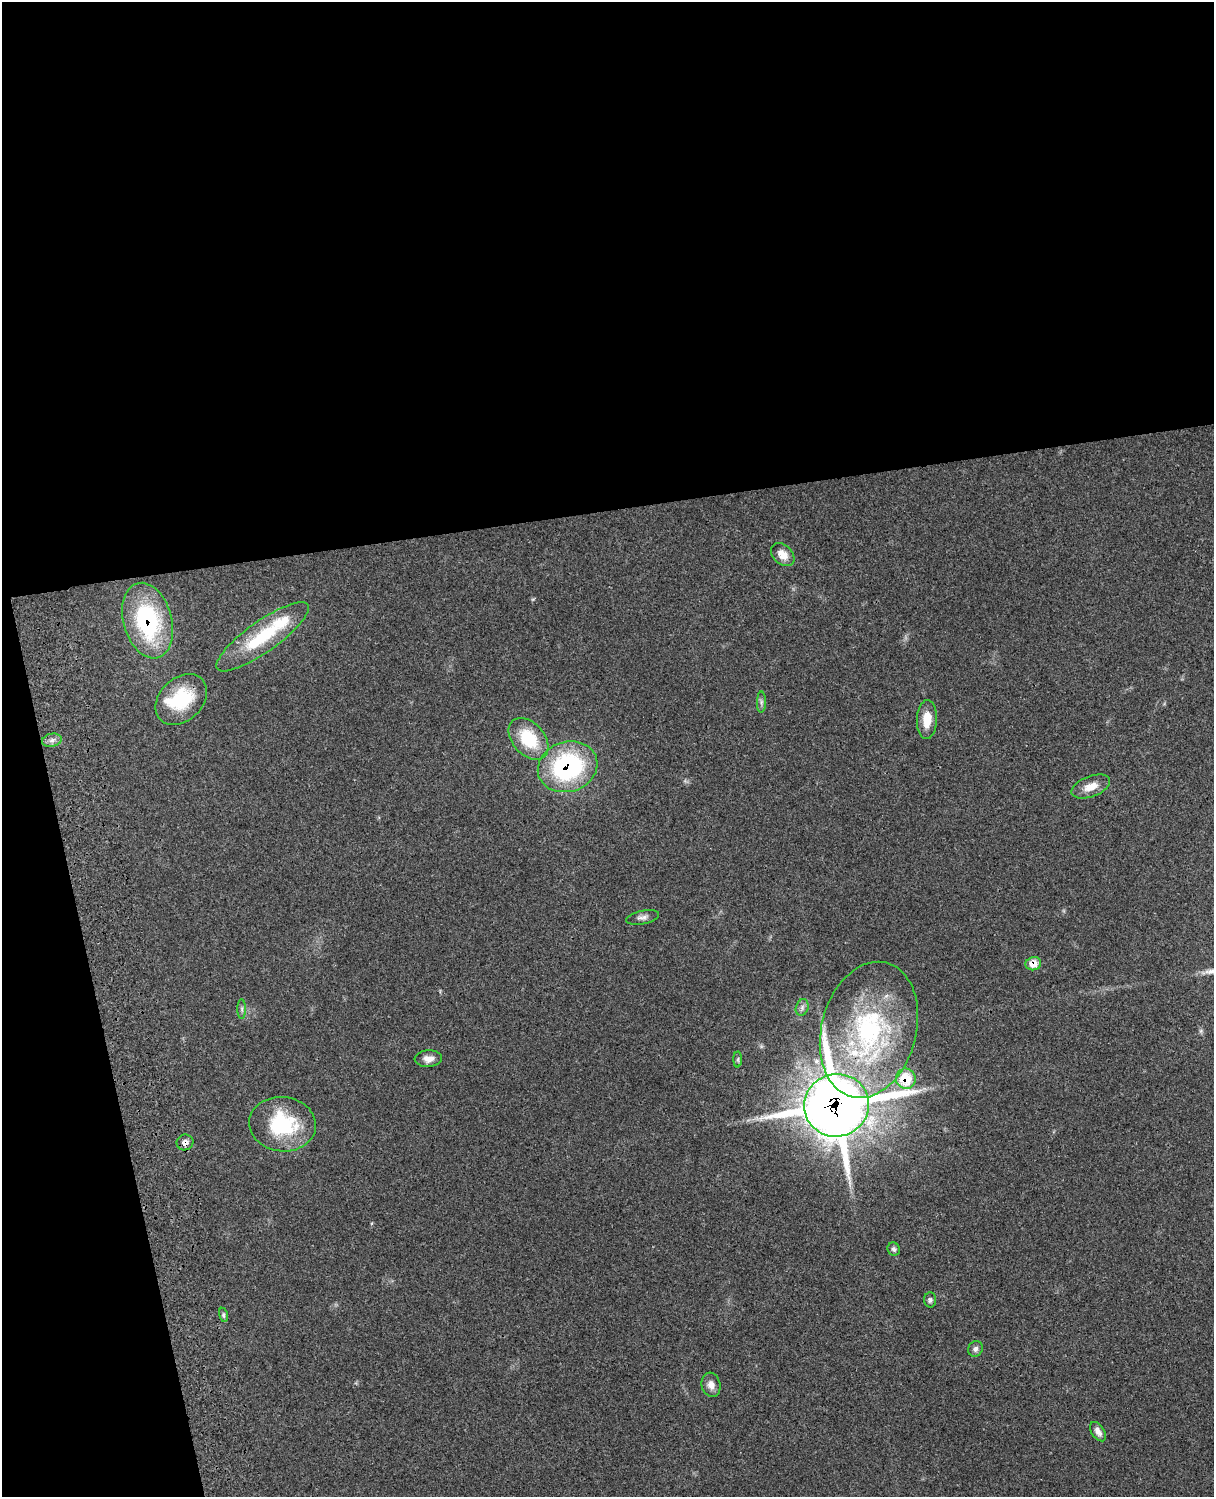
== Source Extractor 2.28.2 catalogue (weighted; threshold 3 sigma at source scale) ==
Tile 1 of 4 x 3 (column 1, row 1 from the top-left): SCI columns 120-1331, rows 3267-4761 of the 5083 x 4923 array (HDU 1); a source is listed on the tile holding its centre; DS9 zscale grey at full resolution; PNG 1216 x 1499 px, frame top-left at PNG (2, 2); each listed source drawn as its Kron ellipse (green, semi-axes under 4 px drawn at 4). Shown black and unused: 39% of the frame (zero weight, under 3 of 4 exposures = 6% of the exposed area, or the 3 px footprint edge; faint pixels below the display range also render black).
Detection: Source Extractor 2.28.2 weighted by HDU 2 'WHT'; one run over the whole footprint, this tile lists its part. Background 0.0952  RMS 0.0063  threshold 0.0283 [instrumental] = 3 sigma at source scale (4.5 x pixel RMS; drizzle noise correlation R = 1.50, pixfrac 1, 0.05/0.05 arcsec/px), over >= 5 px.
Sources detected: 30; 1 inside a brighter object's white glare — neither listed nor drawn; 2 inside a brighter listed object's ellipse — not listed separately; the other 27 listed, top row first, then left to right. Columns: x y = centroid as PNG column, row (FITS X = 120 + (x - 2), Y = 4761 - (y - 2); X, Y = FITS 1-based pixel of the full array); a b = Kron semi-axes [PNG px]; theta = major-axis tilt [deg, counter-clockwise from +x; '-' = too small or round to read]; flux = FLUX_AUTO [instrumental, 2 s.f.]
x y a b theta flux
783 554 13 9 -44 6.9
148 621 38 24 -75 74
262 637 55 15 35 38
181 699 29 21 44 33
761 702 10 4 90 1.6
927 720 19 10 87 11
528 739 24 16 -49 28
52 740 10 6 11 2.8
568 767 30 25 18 87
1091 787 20 10 21 8.1
643 917 17 6 12 3
1033 964 8 6 15 8.3
802 1007 8 6 71 2
242 1009 10 4 -90 1.5
869 1030 69 47 75 120
428 1059 14 8 3 4.7
738 1059 8 4 90 1.1
906 1079 10 9 - 19
836 1105 32 31 - 1900
283 1124 33 27 -6 47
185 1142 8 8 - 3.8
894 1249 7 6 - 1.7
930 1300 7 6 - 1.7
223 1315 7 4 -77 1.1
975 1349 8 7 - 2.2
711 1385 12 9 -75 4.3
1098 1432 11 6 -56 3.8
Overlapping masked pixels (flux is a lower limit): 7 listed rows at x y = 148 621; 181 699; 568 767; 1033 964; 906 1079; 836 1105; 185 1142